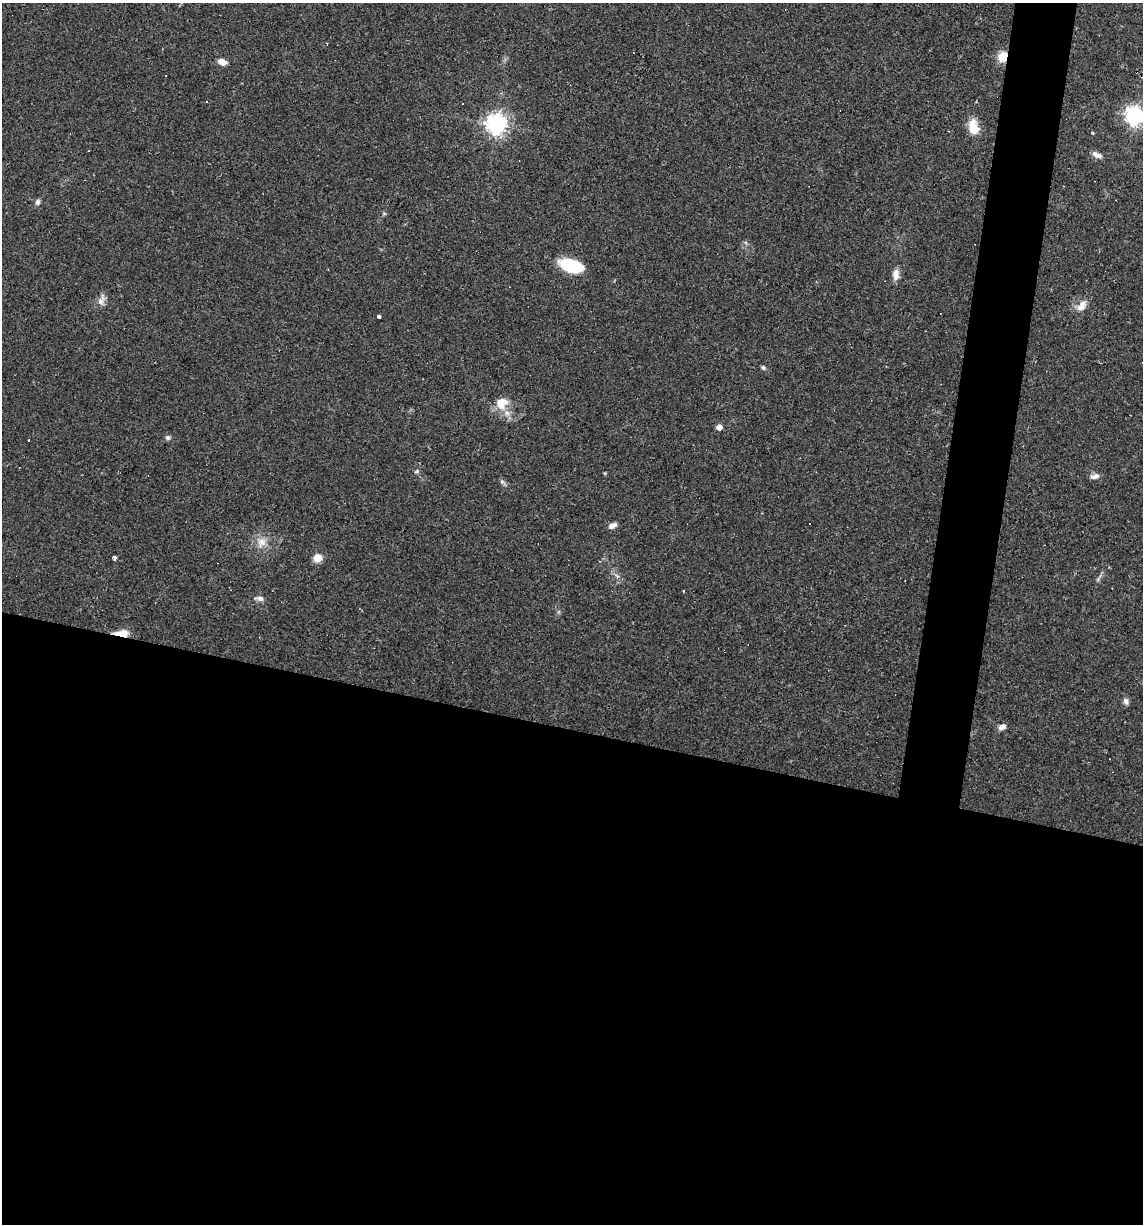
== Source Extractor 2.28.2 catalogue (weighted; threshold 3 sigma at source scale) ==
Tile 14 of 4 x 4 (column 2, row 4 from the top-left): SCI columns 1254-2394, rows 1-1222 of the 4907 x 4887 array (HDU 1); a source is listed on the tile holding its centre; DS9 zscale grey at full resolution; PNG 1145 x 1226 px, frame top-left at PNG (2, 3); no overlay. Shown black and unused: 44% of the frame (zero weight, under 2 of 3 exposures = <1% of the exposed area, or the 3 px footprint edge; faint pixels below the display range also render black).
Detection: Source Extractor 2.28.2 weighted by HDU 2 'WHT'; one run over the whole footprint, this tile lists its part. Background 0.0519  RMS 0.0065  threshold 0.0294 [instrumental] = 3 sigma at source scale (4.5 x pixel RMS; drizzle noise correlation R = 1.50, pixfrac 1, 0.05/0.05 arcsec/px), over >= 5 px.
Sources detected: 39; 6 cosmic-ray / hot-pixel residue — not listed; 1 inside a brighter listed object's ellipse — not listed separately; the other 32 listed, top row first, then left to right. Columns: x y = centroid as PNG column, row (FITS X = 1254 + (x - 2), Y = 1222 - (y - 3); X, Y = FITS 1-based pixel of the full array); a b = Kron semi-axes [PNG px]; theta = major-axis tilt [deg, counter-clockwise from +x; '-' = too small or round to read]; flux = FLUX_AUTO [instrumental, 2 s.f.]
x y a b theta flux
1003 57 10 9 - 10
222 62 8 6 -16 5.8
206 102 3 3 - 0.94
463 104 3 2 - 0.73
1135 116 7 7 - 330
496 124 7 7 - 400
973 127 19 12 -79 10
1093 133 4 3 - 0.7
1097 155 13 6 -25 3.5
37 202 7 5 68 1.9
384 214 5 5 - 0.93
571 266 24 12 -20 28
896 274 14 8 87 4.4
101 300 17 8 70 4
1082 306 16 9 49 5.8
379 316 4 3 - 3.1
763 368 6 5 - 1.4
502 403 15 13 46 11
719 427 5 4 - 5.5
168 438 6 6 - 1.7
28 440 2 2 - 0.65
416 472 6 3 20 0.96
1094 476 12 6 12 3
502 482 7 5 -21 1.5
612 526 11 6 26 2.9
262 542 13 13 - 7.1
115 557 4 3 - 3.9
318 558 9 8 - 7
260 598 11 6 -7 2.7
121 633 17 7 0 8.9
1126 701 8 7 - 2.2
1002 727 10 6 29 2.9
Overlapping masked pixels (flux is a lower limit): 2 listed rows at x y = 1003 57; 121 633
Isophote crosses this tile's border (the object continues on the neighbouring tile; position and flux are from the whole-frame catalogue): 1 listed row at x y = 1135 116